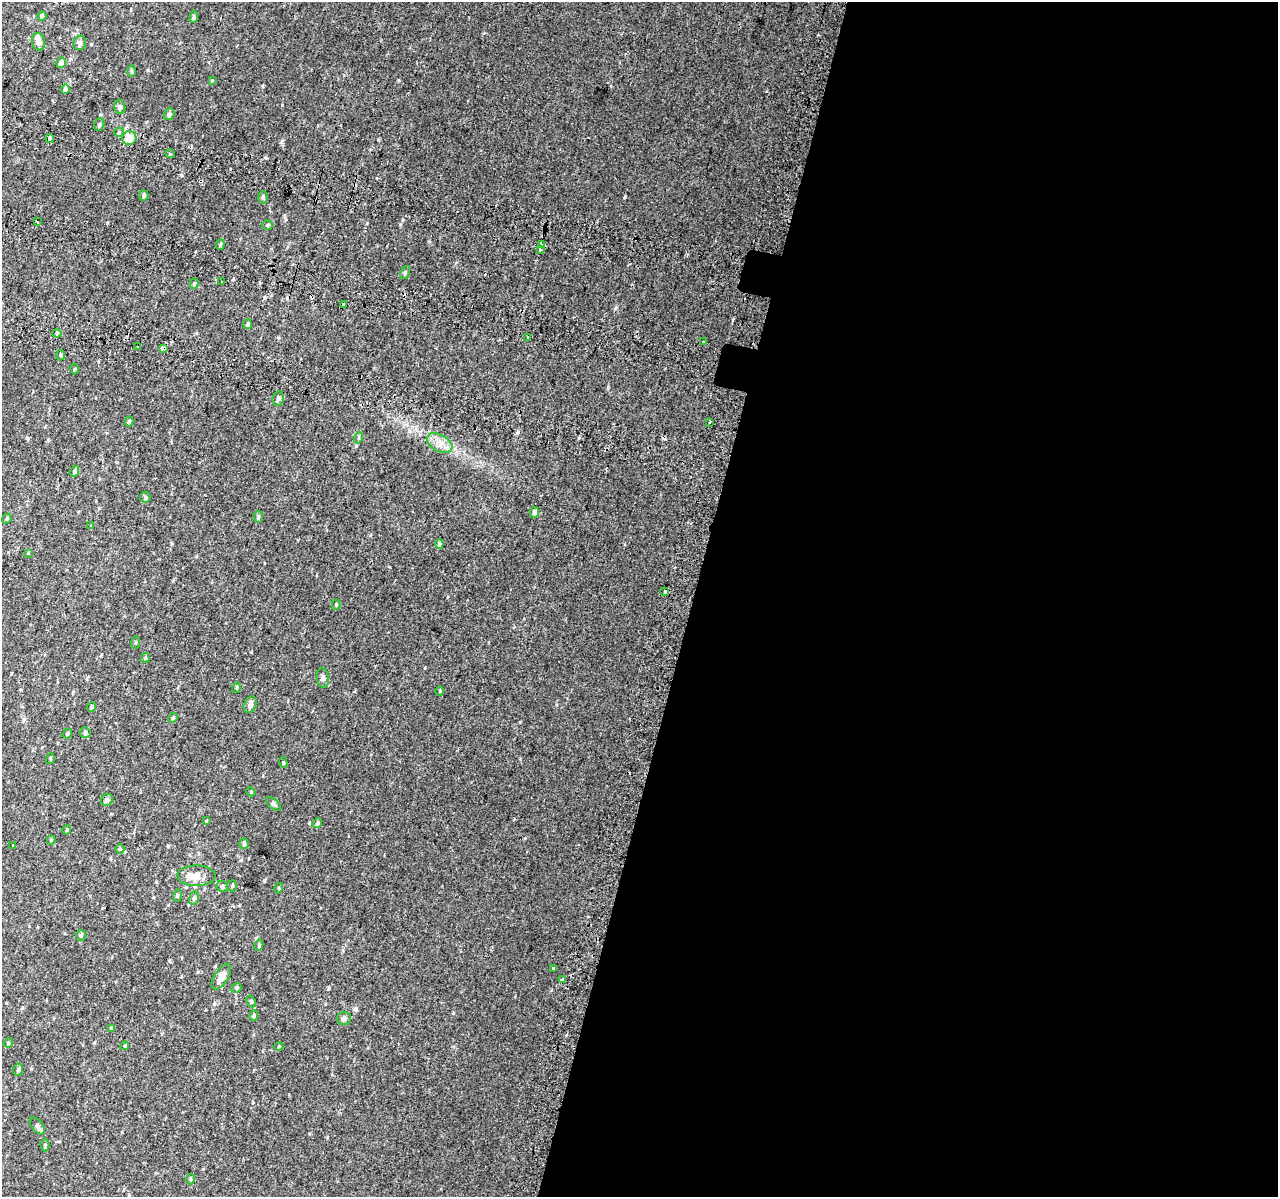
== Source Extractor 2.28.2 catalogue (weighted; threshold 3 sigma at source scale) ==
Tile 12 of 4 x 4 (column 4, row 3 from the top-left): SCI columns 3882-5157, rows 1526-2720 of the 5221 x 5500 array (HDU 1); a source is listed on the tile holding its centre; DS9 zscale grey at full resolution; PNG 1280 x 1199 px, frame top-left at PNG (2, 2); each listed source drawn as its Kron ellipse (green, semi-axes under 4 px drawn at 4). Shown black and unused: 46% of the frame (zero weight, under 2 of 3 exposures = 6% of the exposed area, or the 3 px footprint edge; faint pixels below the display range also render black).
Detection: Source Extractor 2.28.2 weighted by HDU 2 'WHT'; one run over the whole footprint, this tile lists its part. Background 0.014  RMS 0.0065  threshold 0.0293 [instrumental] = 3 sigma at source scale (4.5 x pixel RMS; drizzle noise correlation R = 1.50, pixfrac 1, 0.0396/0.0396 arcsec/px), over >= 5 px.
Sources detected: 101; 5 cosmic-ray / hot-pixel residue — neither listed nor drawn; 2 inside a brighter listed object's ellipse — not listed separately; the other 94 listed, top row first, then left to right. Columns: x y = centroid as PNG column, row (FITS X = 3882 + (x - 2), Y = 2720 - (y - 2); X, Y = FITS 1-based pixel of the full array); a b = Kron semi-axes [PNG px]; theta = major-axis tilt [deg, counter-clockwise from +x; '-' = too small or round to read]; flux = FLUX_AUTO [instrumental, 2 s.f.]
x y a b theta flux
42 16 4 4 - 1.3
194 17 6 4 80 1
38 41 9 6 -77 3.4
80 43 7 6 - 2.1
61 63 5 4 - 3.4
132 71 6 4 90 0.76
212 80 4 4 - 0.52
65 89 5 4 - 1.9
120 107 7 5 -75 1.7
169 114 6 5 - 1.6
99 124 6 5 - 1.2
119 132 5 4 - 0.92
129 138 7 7 - 7.7
50 139 4 4 - 1.5
170 154 5 3 - 0.59
144 195 5 4 - 1.1
263 198 6 5 - 1.2
38 221 3 3 - 3.3
267 225 5 5 - 0.98
220 244 5 4 - 0.87
541 244 3 3 - 160
540 249 3 3 - 110
405 273 7 4 63 1.1
222 282 3 3 - 0.84
194 284 5 4 - 0.92
343 304 3 3 - 3.4
248 324 5 4 - 1.2
57 333 4 4 - 0.73
528 337 3 3 - 2.4
703 342 3 3 - 1.3
138 346 3 3 - 1.8
163 348 4 3 - 18
60 355 5 3 - 0.62
75 369 5 3 - 0.62
278 399 7 5 80 1.5
129 421 5 4 - 1
709 422 3 2 - 0.86
358 438 6 3 71 0.71
440 443 14 8 -30 5.3
74 471 6 4 68 1.4
145 497 5 5 - 1
534 512 5 4 - 1.9
258 517 6 5 - 1
7 519 5 4 - 0.77
91 525 3 3 - 3
439 544 4 3 - 1.4
28 553 4 4 - 0.5
665 592 3 3 - 1.2
336 605 5 4 - 0.68
135 643 6 3 90 0.65
145 658 5 4 - 0.65
323 678 10 6 -83 1.7
236 688 5 3 - 0.66
440 691 5 3 - 0.61
250 705 8 6 65 2.5
92 707 5 4 - 0.94
173 718 5 4 - 0.7
85 733 5 5 - 1.4
67 734 5 4 - 0.83
50 759 5 3 - 0.57
283 763 5 4 - 0.75
251 792 4 3 - 0.58
107 800 6 5 - 1.4
273 804 9 4 -42 1.4
206 821 4 4 - 0.49
317 823 5 4 - 0.81
67 830 5 3 - 0.48
51 840 4 4 - 0.55
244 844 5 4 - 0.96
13 845 3 3 - 3.5
120 849 5 4 - 0.71
196 876 19 10 -1 7.7
222 886 6 5 - 1.2
232 886 6 4 85 0.95
279 888 5 3 - 0.53
177 896 6 4 72 0.77
194 898 7 5 80 1.3
81 935 5 5 - 1.4
259 945 5 4 - 0.97
553 968 3 2 - 1.4
221 977 14 7 57 5.1
563 980 3 3 - 7
237 988 5 4 - 0.85
251 1002 6 4 -63 0.9
254 1016 5 4 - 0.9
344 1018 7 6 - 2
111 1028 4 3 - 0.6
8 1043 5 4 - 0.62
125 1046 4 4 - 0.61
279 1046 4 3 - 0.51
18 1070 6 4 76 1
37 1126 10 5 -51 2.2
45 1145 6 4 -90 0.79
190 1179 5 3 - 0.66
Overlapping masked pixels (flux is a lower limit): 2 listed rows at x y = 163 348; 563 980
Unlisted compact peaks at least as high as the median listed source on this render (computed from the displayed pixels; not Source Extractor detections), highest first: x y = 400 224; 355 1009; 181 175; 453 1013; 367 223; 378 140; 282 140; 309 823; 356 446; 398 80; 624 198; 525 838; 615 308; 148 70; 233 279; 253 1102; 203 1169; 410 431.